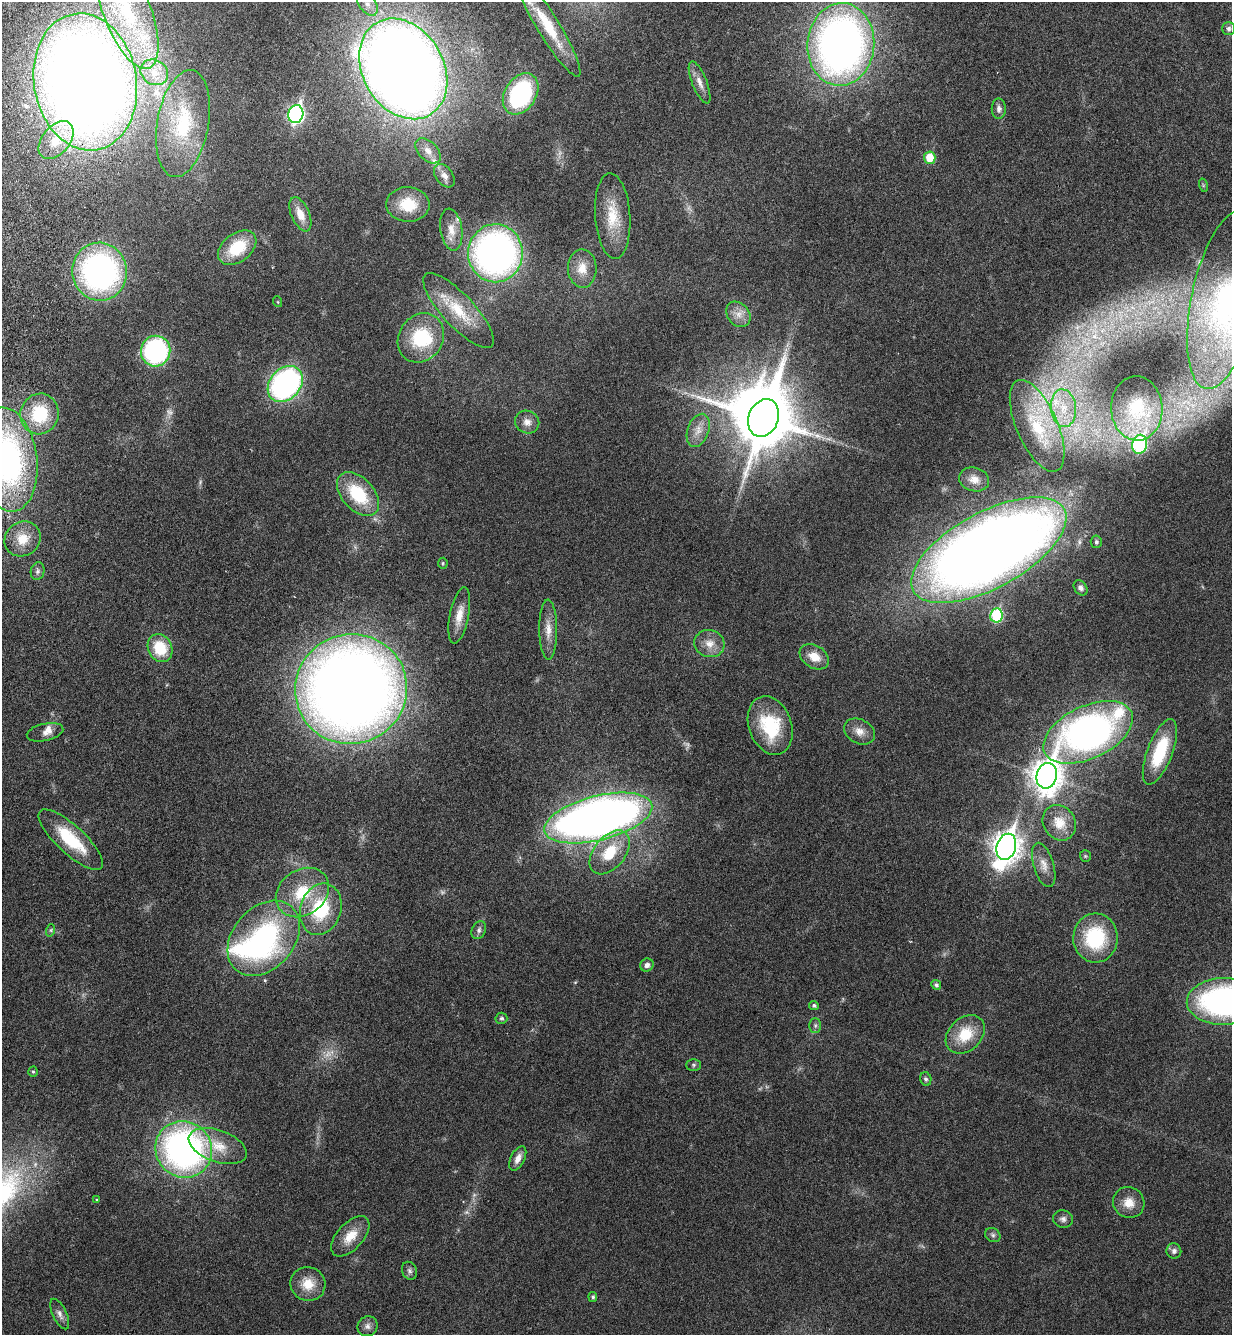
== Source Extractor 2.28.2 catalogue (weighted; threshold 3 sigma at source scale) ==
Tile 11 of 4 x 4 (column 3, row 3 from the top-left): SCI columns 2681-3910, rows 1409-2741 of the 5486 x 5479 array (HDU 1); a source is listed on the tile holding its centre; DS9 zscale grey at full resolution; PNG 1234 x 1337 px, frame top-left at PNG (2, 2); each listed source drawn as its Kron ellipse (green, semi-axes under 4 px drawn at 4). Shown black and unused: <1% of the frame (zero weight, under 3 of 6 exposures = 5% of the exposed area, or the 3 px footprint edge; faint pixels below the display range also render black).
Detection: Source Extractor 2.28.2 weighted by HDU 2 'WHT'; one run over the whole footprint, this tile lists its part. Background 0.0331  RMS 0.0029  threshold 0.012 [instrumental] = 3 sigma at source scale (4.09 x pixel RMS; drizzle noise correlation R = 1.36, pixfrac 0.8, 0.05/0.05 arcsec/px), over >= 5 px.
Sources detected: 118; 8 too faint to see at this stretch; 3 inside a brighter object's white glare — neither listed nor drawn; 7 inside a brighter listed object's ellipse — not listed separately; the other 100 listed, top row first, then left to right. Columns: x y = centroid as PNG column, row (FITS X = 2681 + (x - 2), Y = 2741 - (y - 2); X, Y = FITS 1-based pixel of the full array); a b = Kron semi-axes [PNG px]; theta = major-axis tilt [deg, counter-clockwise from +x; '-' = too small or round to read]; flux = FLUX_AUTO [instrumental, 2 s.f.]
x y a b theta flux
367 4 14 8 -55 2.2
127 11 61 23 -69 36
548 26 59 11 -59 11
1229 29 6 6 - 0.64
841 44 41 33 85 160
403 69 53 40 -60 480
154 72 14 12 -32 3.7
85 82 69 51 -80 520
700 82 22 7 -68 2.2
521 94 22 15 57 36
999 109 10 7 90 1.1
296 114 9 7 76 75
183 124 54 26 80 22
56 140 22 14 51 7.5
428 151 15 9 -45 2.3
930 158 6 5 - 6
444 176 13 8 -54 1.7
1203 185 7 4 -73 0.35
408 204 22 17 -3 7.9
300 214 18 9 -67 3.7
613 216 43 17 -86 9.1
451 230 21 11 -82 3.4
237 248 21 14 38 11
495 253 29 27 -90 100
582 268 19 14 -88 4.3
100 272 29 27 -82 72
1224 300 91 33 78 39
278 302 5 3 - 0.21
458 310 49 16 -47 11
738 314 14 10 -49 2.5
421 338 26 22 57 15
156 351 15 14 - 41
285 384 20 15 48 64
1063 408 19 12 -84 5.8
1137 408 32 25 -88 11
40 414 20 19 - 13
763 418 19 15 68 1900
527 422 12 11 - 1.9
1037 426 49 20 -66 14
698 430 17 10 70 2.7
1140 444 10 7 77 33
7 460 52 29 -83 75
974 479 15 11 -15 2.4
358 494 26 16 -47 14
23 539 19 16 36 5.2
1096 542 6 5 - 0.56
989 550 86 38 28 440
443 563 5 5 - 0.35
38 571 9 7 79 0.78
1081 588 8 6 -54 0.92
459 615 29 9 79 3.9
996 615 7 6 - 21
548 630 30 9 -89 3.3
709 643 15 13 -16 3.1
160 648 14 12 -65 8.9
814 657 16 11 -31 3.8
351 689 56 55 - 440
770 726 30 21 -70 16
859 731 16 12 -28 2.6
45 732 18 8 12 1.8
1088 732 48 26 25 110
1160 752 35 12 69 14
1047 776 13 10 78 360
598 818 55 22 14 220
1059 823 18 16 -57 5.2
71 840 42 14 -43 13
1006 847 13 9 72 300
610 852 25 15 51 9.6
1085 856 6 5 - 0.4
1044 865 23 10 -73 2.9
302 892 28 22 36 11
321 909 26 20 73 16
51 930 6 4 72 0.42
479 930 9 6 65 0.89
264 938 42 30 48 49
1095 938 24 22 90 19
647 965 7 6 - 1.1
936 985 5 4 - 0.65
1224 1001 37 23 1 74
814 1005 5 4 - 0.6
501 1018 6 5 - 0.52
815 1025 7 6 - 0.63
965 1034 22 16 44 8.6
694 1065 7 6 - 0.5
33 1072 5 4 - 0.4
926 1079 7 5 -76 0.58
218 1146 30 16 -20 7
184 1149 29 27 -44 93
518 1158 13 7 64 1.9
97 1200 4 3 - 0.27
1129 1203 16 15 - 3.6
1063 1219 10 8 -11 1.1
993 1235 8 6 -35 0.72
350 1236 24 13 48 4.8
1174 1251 8 7 - 0.97
409 1271 9 7 -64 0.77
308 1284 17 16 - 4.9
593 1297 5 4 - 0.5
60 1314 16 7 -64 1.3
367 1326 10 9 - 1.2
Overlapping masked pixels (flux is a lower limit): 2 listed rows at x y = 85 82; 56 140
Isophote crosses this tile's border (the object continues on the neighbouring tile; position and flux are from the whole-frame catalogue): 5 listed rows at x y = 367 4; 127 11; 85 82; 7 460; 1224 1001